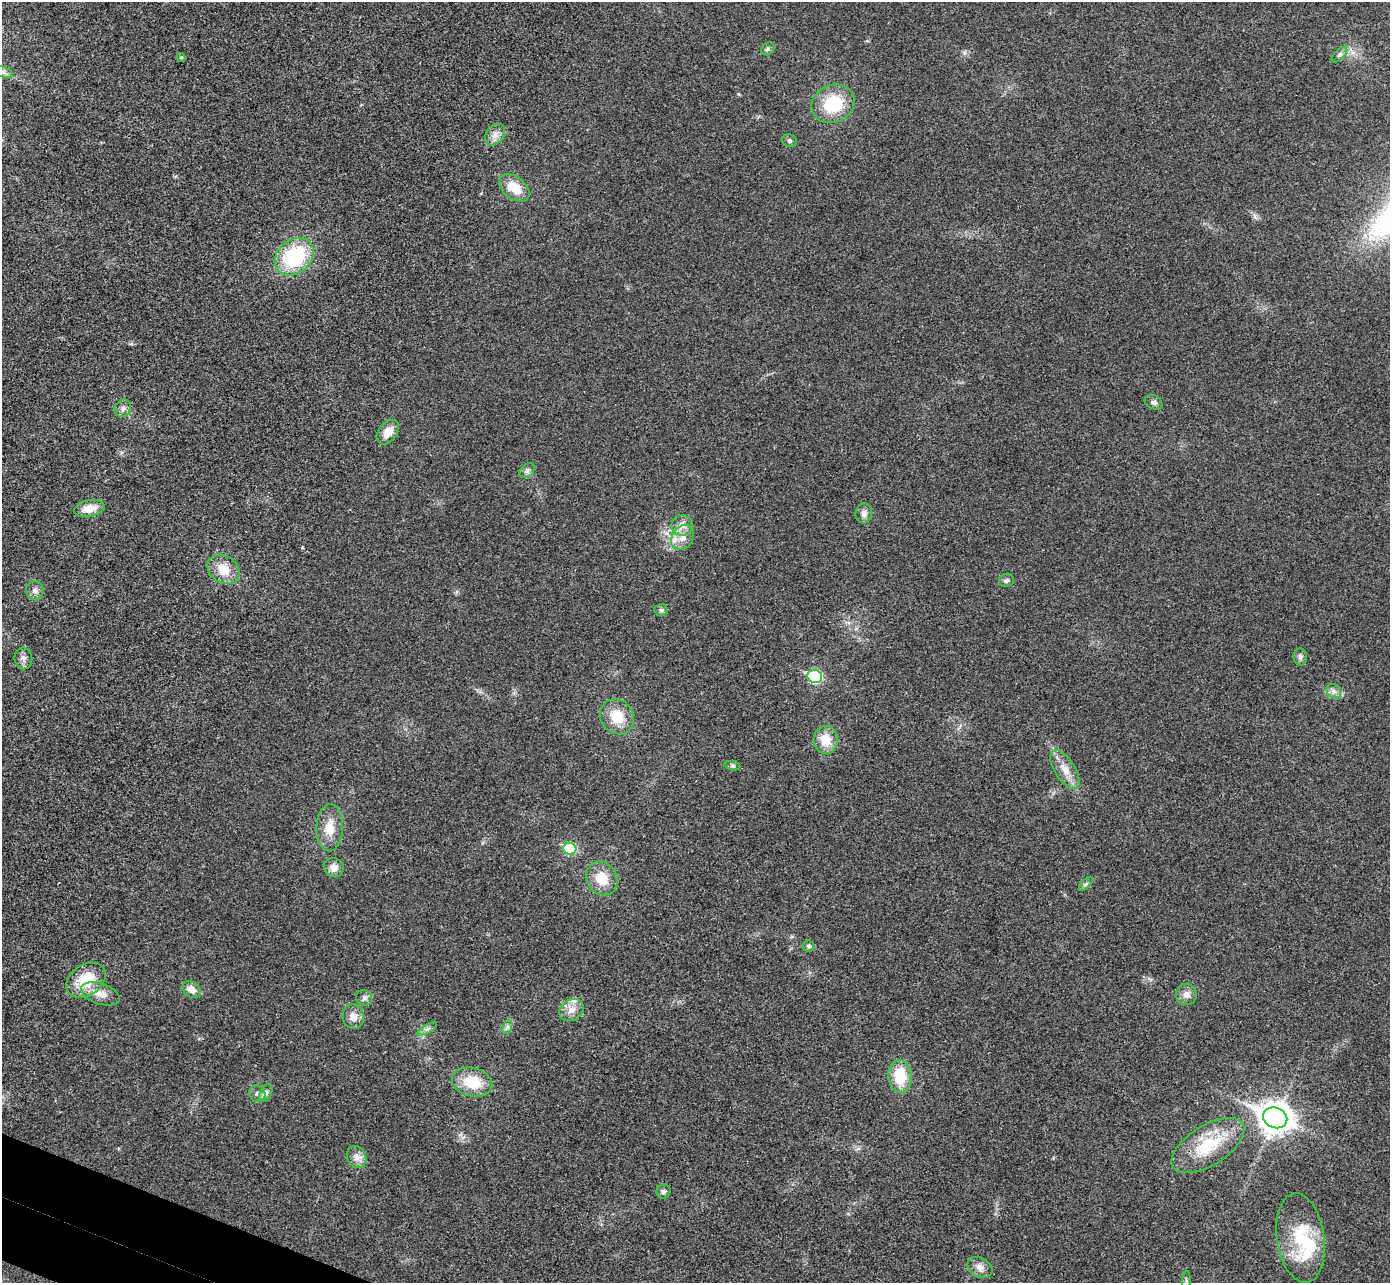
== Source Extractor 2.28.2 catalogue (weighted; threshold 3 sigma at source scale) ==
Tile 7 of 4 x 4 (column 3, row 2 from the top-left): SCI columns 2802-4189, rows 2758-4038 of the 5607 x 5646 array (HDU 1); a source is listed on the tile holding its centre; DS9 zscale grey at full resolution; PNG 1392 x 1285 px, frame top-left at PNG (2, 2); each listed source drawn as its Kron ellipse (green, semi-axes under 4 px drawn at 4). Shown black and unused: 2% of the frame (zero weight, under 3 of 4 exposures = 6% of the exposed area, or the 3 px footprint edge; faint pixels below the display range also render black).
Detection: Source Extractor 2.28.2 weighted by HDU 2 'WHT'; one run over the whole footprint, this tile lists its part. Background 0.025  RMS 0.0063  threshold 0.0283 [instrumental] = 3 sigma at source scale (4.5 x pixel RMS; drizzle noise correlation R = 1.50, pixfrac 1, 0.05/0.05 arcsec/px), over >= 5 px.
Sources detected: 57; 1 inside a brighter object's white glare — neither listed nor drawn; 1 inside a brighter listed object's ellipse — not listed separately; the other 55 listed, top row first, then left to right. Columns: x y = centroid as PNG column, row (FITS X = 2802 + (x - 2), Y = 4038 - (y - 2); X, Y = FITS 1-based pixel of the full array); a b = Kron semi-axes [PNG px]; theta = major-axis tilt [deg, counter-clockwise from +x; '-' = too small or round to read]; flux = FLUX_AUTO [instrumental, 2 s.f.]
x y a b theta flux
768 49 7 6 - 1.2
1339 55 10 5 45 1.7
181 57 4 4 - 0.78
2 72 11 5 -19 2.7
833 104 22 18 26 28
495 135 12 8 51 4.1
789 141 7 6 - 1.4
514 188 17 11 -37 12
294 257 21 16 40 49
1154 402 9 6 -28 2.3
123 408 9 7 48 2.7
388 432 14 9 52 7.3
527 471 9 6 39 1.9
89 508 15 8 11 8
864 513 10 8 83 3
682 525 10 10 - 4.4
683 538 13 10 55 6.3
223 569 17 13 -36 11
1006 580 8 6 18 1.6
35 591 9 9 - 3.1
661 610 7 6 - 1.5
1300 657 8 6 -85 1.9
23 658 11 9 -81 2.9
815 676 7 6 - 62
1334 691 8 6 -44 2.3
617 717 18 16 -51 15
826 740 14 12 -86 11
732 766 8 4 -8 1.3
1065 769 22 10 -57 8.1
330 828 23 13 87 12
570 849 6 6 - 35
334 867 10 9 - 5.5
602 879 17 15 -58 13
1086 884 9 3 45 1.2
809 946 5 5 - 1.5
86 980 21 15 35 20
191 989 9 7 -37 4.8
100 994 20 10 -18 8.1
1186 994 10 10 - 4.2
364 998 8 7 - 2.1
572 1010 13 10 34 5.5
353 1017 12 10 -73 5.6
507 1027 7 4 71 1.6
427 1029 11 3 29 1.6
900 1076 16 12 -86 21
472 1082 20 14 -14 18
266 1093 10 5 64 2.2
257 1094 8 8 - 2.6
1275 1118 12 10 -22 860
1208 1145 41 20 32 29
357 1157 11 9 -61 4.1
663 1191 7 6 - 1.7
1301 1238 45 23 -81 35
980 1267 13 9 -30 4.2
1186 1281 10 3 86 1.2
Isophote crosses this tile's border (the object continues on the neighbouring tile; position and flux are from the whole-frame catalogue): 2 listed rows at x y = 2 72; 1186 1281
Unlisted compact peaks at least as high as the median listed source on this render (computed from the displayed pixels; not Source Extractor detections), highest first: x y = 964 53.